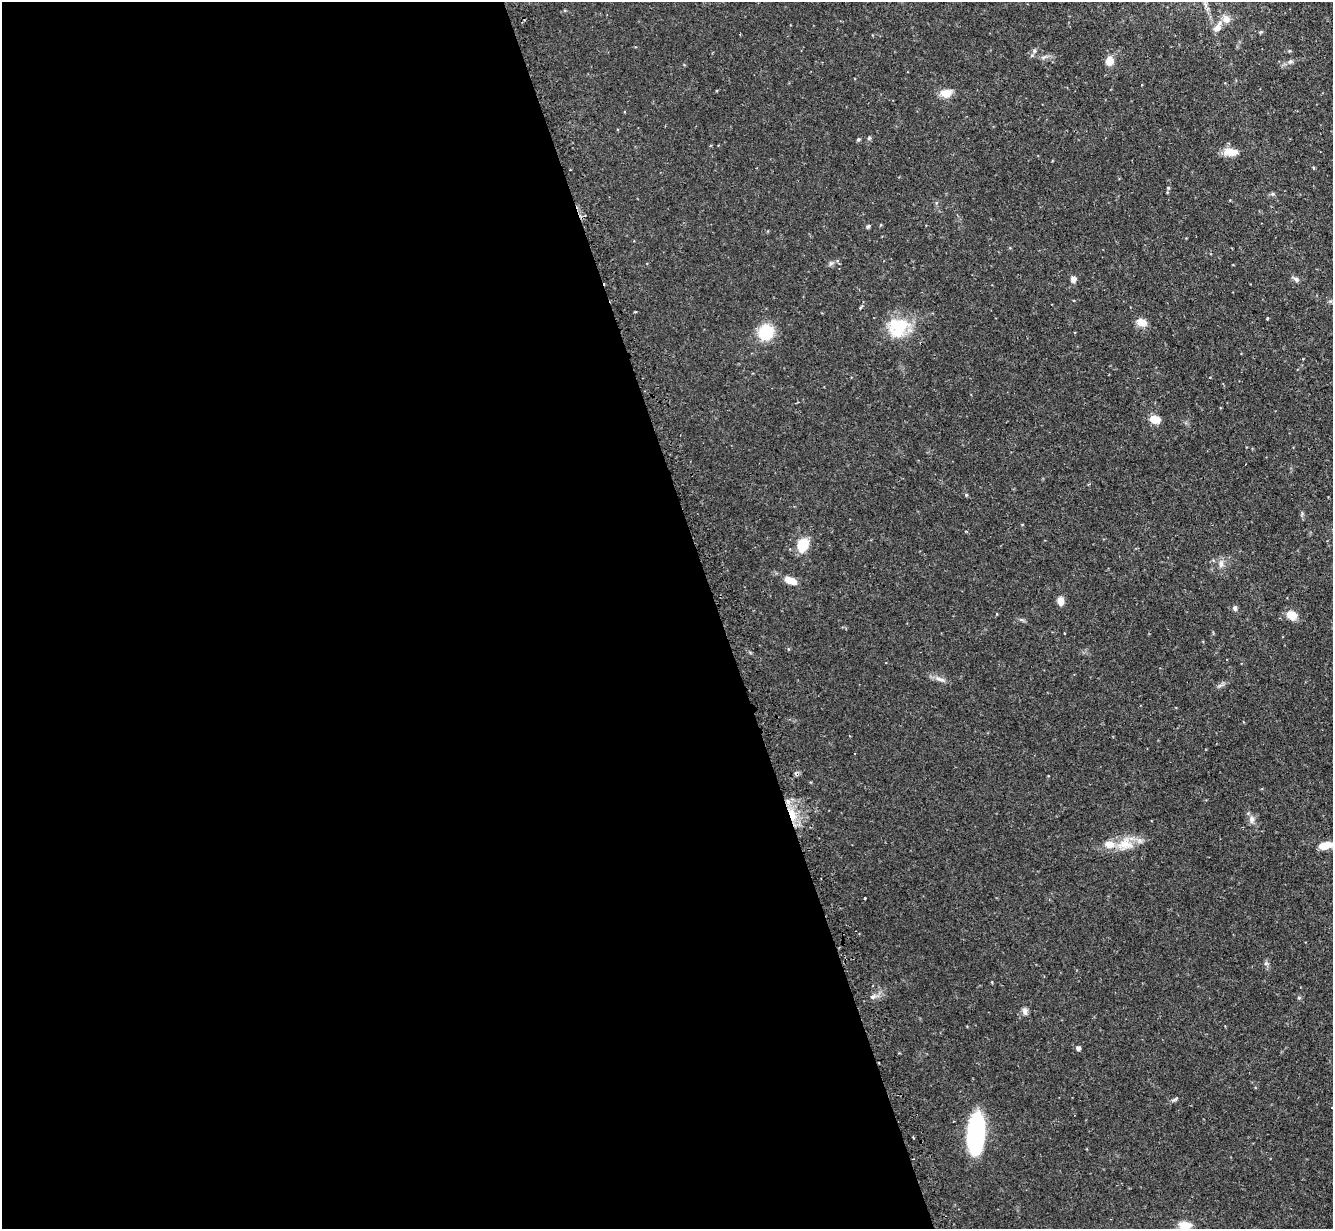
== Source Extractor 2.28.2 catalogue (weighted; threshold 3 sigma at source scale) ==
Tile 9 of 4 x 4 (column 1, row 3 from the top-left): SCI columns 38-1368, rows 1400-2626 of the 5400 x 5380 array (HDU 1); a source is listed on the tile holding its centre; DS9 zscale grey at full resolution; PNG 1335 x 1231 px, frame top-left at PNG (2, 2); no overlay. Shown black and unused: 54% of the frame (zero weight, under 2 of 3 exposures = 4% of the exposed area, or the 3 px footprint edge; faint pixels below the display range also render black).
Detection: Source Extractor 2.28.2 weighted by HDU 2 'WHT'; one run over the whole footprint, this tile lists its part. Background 0.0818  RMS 0.0055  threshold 0.025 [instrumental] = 3 sigma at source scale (4.5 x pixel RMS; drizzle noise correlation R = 1.50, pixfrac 1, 0.05/0.05 arcsec/px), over >= 5 px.
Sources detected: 44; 2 inside a brighter listed object's ellipse — not listed separately; the other 42 listed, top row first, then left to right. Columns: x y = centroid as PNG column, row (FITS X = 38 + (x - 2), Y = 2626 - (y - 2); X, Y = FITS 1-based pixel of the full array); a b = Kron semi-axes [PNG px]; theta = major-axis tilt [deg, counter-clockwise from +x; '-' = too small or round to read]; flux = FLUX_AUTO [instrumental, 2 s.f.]
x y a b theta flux
1217 27 13 7 56 3.6
1260 32 5 4 - 0.65
1034 51 6 4 72 0.91
1109 61 11 9 67 4.4
1290 62 6 4 2 1.1
946 93 13 9 11 5.9
858 139 5 4 - 0.72
1231 152 18 9 -4 6.3
1168 188 5 4 - 0.63
868 227 6 4 48 0.78
831 263 7 4 18 1
1073 279 6 6 - 2.3
1296 279 8 6 -45 1.5
861 307 7 3 44 0.61
1267 318 3 3 - 0.57
1141 322 12 8 -17 5
898 327 26 22 56 22
766 332 14 13 - 19
1223 384 3 2 - 0.47
1155 419 11 8 -15 6.3
966 495 5 4 - 0.63
803 545 15 11 64 11
1221 564 10 6 -80 2.1
790 580 13 7 -22 6.4
1060 601 9 7 -83 3.9
1235 608 7 5 -72 1.2
996 614 4 3 - 0.38
1292 615 10 8 -27 7.1
1064 633 3 3 - 0.81
940 679 16 4 -19 2.3
792 814 19 8 -72 8.5
1252 820 10 7 84 2.4
1125 844 22 16 1 11
1325 845 14 7 15 7.3
865 898 2 2 - 0.36
872 997 7 5 1 1.4
1299 998 5 3 - 0.61
1025 1011 9 7 -73 1.9
1078 1048 4 4 - 1.9
1175 1099 9 4 30 0.98
976 1132 37 14 85 66
1185 1225 11 8 -5 8.8
Overlapping masked pixels (flux is a lower limit): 1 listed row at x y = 792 814
Isophote crosses this tile's border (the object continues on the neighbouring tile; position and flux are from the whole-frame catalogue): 1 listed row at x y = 1185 1225